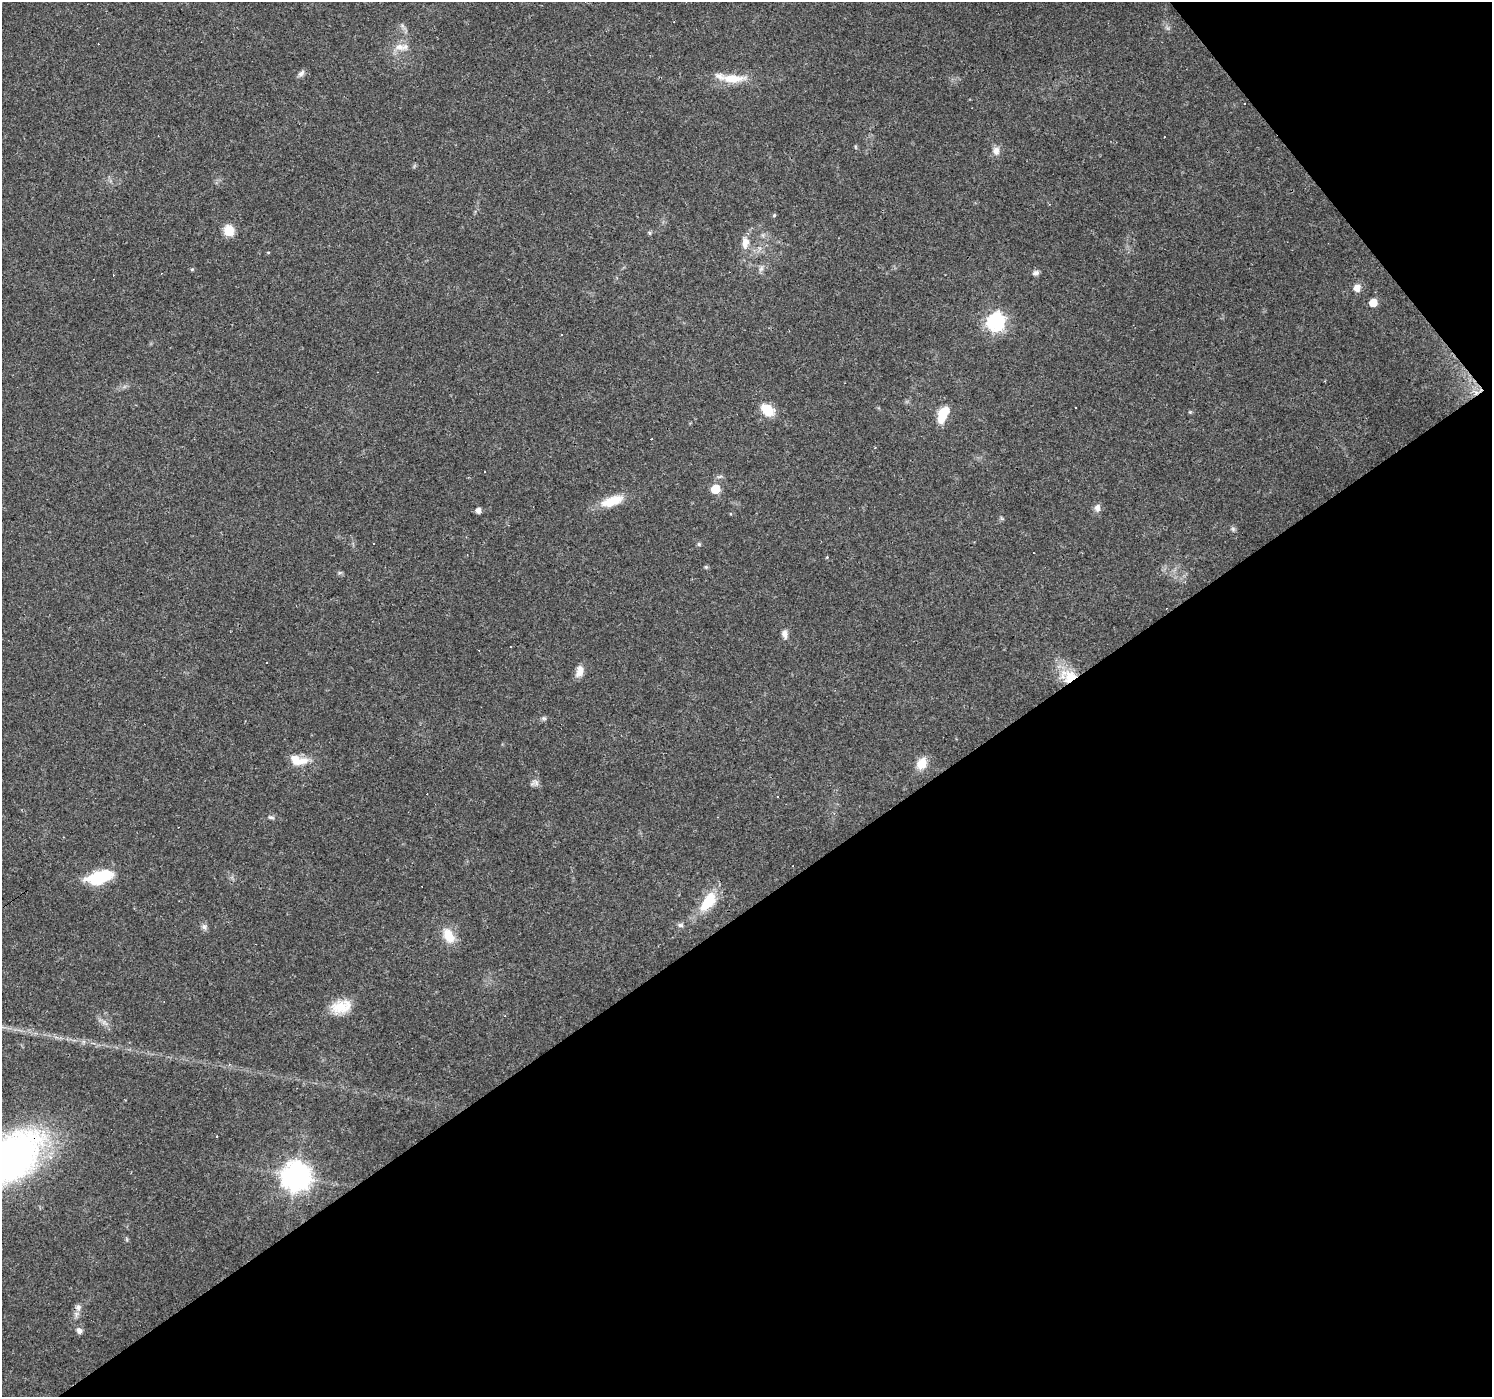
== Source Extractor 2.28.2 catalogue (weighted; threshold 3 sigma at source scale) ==
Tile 12 of 4 x 4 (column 4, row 3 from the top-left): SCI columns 4471-5960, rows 1524-2918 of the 5961 x 5898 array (HDU 1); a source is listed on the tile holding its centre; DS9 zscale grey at full resolution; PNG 1494 x 1399 px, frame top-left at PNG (2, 2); no overlay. Shown black and unused: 38% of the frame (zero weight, under 3 of 4 exposures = <1% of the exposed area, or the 3 px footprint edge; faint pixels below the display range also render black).
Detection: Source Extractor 2.28.2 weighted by HDU 2 'WHT'; one run over the whole footprint, this tile lists its part. Background 0.0723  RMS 0.0043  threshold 0.0195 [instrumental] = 3 sigma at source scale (4.5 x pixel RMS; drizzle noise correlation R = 1.50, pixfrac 1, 0.0396/0.0396 arcsec/px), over >= 5 px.
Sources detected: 69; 16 cosmic-ray / hot-pixel residue — not listed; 3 inside a brighter listed object's ellipse — not listed separately; the other 50 listed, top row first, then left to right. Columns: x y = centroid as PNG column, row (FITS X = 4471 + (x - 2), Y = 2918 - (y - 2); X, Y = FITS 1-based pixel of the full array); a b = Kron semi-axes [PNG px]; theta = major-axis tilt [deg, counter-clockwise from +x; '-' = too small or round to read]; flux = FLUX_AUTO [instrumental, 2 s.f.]
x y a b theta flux
400 47 18 10 -9 4.7
301 73 10 6 42 1.6
732 79 33 11 0 10
1244 104 3 2 - 0.67
855 147 6 4 -89 0.5
996 151 11 9 -83 2.9
774 215 5 4 - 0.63
229 230 13 11 -74 6.4
649 233 6 4 -31 0.6
745 242 16 9 86 4.3
192 269 5 4 - 0.52
761 269 9 6 63 1.4
1035 273 9 7 27 1.4
1357 288 9 7 88 3.4
1373 303 5 5 - 10
995 322 7 7 - 140
562 335 3 3 - 0.38
1076 407 3 2 - 0.45
767 410 15 10 -45 9.1
943 414 17 9 65 12
715 489 6 6 - 15
612 501 30 12 19 10
1097 508 10 8 -90 2.2
478 510 5 5 - 2.4
1233 529 7 5 -45 0.88
373 543 3 3 - 3.4
699 544 5 5 - 0.82
827 557 5 3 - 0.37
706 567 5 5 - 0.61
785 634 12 7 -79 2.2
510 647 2 2 - 0.36
267 663 3 2 - 1
580 671 14 9 73 3.7
1069 676 24 18 -12 12
544 718 7 5 -20 0.88
298 760 24 12 -11 7.7
922 763 14 10 61 6.8
536 782 12 7 -25 1.8
777 796 3 3 - 1.1
271 817 9 5 -11 1
100 877 29 12 16 21
708 902 28 14 53 13
680 925 8 6 0 1.1
204 926 8 7 - 1.4
448 935 21 13 -60 7.9
341 1007 25 16 17 9.8
13 1158 60 34 42 200
296 1176 9 9 - 560
78 1307 9 8 - 2
79 1331 8 7 - 1.6
Overlapping masked pixels (flux is a lower limit): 2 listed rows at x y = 1069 676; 13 1158
Isophote crosses this tile's border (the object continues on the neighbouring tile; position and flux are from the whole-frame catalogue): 1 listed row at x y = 13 1158